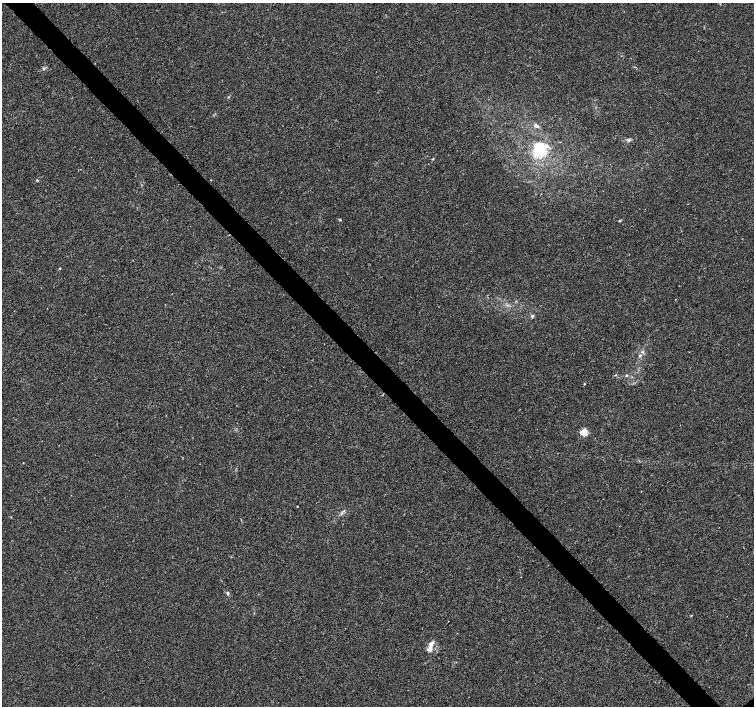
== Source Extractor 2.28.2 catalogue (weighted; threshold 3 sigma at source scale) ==
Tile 11 of 4 x 4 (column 3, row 3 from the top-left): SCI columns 3009-4512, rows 1558-2964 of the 6022 x 5995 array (HDU 1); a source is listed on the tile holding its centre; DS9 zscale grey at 2 x 2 block average (1 PNG px = mean of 2 x 2 image px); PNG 756 x 708 px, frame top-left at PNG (2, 3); no overlay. Shown black and unused: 4% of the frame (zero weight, under 3 of 4 exposures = <1% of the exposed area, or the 3 px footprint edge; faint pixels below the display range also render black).
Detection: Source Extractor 2.28.2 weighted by HDU 2 'WHT'; one run over the whole footprint, this tile lists its part. Background 0.00756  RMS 0.0021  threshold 0.00959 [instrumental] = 3 sigma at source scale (4.5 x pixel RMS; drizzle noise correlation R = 1.50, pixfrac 1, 0.0396/0.0396 arcsec/px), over >= 5 px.
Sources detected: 17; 2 inside a brighter listed object's ellipse — not listed separately; the other 15 listed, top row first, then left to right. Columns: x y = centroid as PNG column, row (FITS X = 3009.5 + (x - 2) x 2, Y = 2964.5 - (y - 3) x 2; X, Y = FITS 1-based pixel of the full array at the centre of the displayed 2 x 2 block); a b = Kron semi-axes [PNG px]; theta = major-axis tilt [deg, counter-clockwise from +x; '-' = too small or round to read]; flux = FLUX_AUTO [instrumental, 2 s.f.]
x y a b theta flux
536 126 7 3 -18 1.3
539 149 19 14 70 17
433 159 3 3 - 0.35
340 220 4 2 - 0.42
620 221 3 3 - 0.4
59 268 3 2 - 0.44
532 316 4 4 - 0.77
640 355 5 4 - 0.8
626 375 3 3 - 0.52
584 384 2 2 - 0.28
584 432 3 3 - 29
297 506 2 2 - 0.24
228 593 4 3 - 0.74
691 615 3 2 - 0.26
431 643 11 5 60 2.5
Diffuse or blended objects may show on this block-average render without a row.